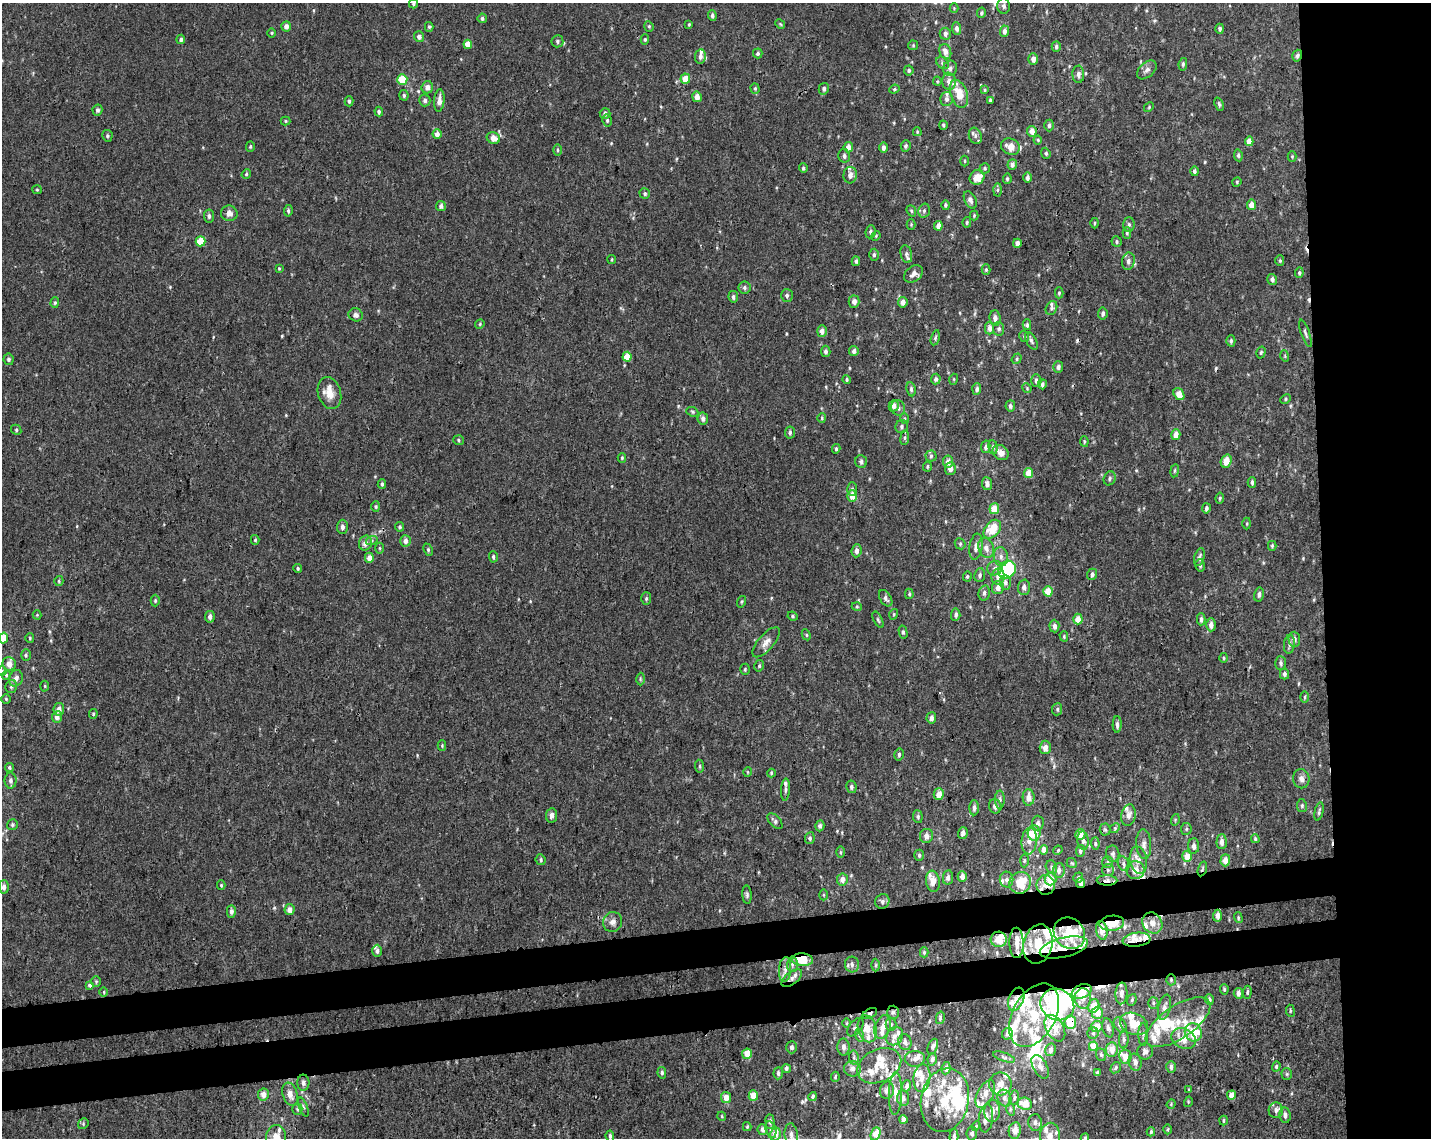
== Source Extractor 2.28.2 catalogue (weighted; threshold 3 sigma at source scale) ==
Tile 6 of 3 x 4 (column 3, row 2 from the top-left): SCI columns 2874-4302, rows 2331-3466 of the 4361 x 4660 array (HDU 1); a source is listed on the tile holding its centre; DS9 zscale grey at full resolution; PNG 1433 x 1140 px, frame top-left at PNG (2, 3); each listed source drawn as its Kron ellipse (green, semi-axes under 4 px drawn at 4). Shown black and unused: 14% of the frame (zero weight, under 3 of 4 exposures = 5% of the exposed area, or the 3 px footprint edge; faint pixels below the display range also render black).
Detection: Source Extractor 2.28.2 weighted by HDU 2 'WHT'; one run over the whole footprint, this tile lists its part. Background 0.00155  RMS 0.004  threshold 0.018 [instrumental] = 3 sigma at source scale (4.5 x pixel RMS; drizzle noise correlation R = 1.50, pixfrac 1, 0.0396/0.0396 arcsec/px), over >= 5 px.
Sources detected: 632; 6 inside a brighter object's white glare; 9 cosmic-ray / hot-pixel residue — neither listed nor drawn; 91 inside a brighter listed object's ellipse — not listed separately; of the other 526, all 500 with FLUX_AUTO >= 0.374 (the completeness limit of this list) listed and drawn (26 fainter detections not listed), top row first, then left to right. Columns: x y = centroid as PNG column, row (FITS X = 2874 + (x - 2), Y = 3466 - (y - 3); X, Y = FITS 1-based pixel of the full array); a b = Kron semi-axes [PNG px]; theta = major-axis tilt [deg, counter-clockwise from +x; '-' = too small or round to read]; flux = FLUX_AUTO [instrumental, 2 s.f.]
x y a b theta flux
414 4 5 4 - 0.8
1004 6 8 6 -88 1.3
954 8 4 4 - 0.43
981 13 5 4 - 0.71
712 16 5 4 - 1
482 18 5 4 - 0.96
689 24 4 3 - 0.4
780 24 5 4 - 0.46
286 26 5 4 - 1.9
649 26 5 4 - 0.55
429 27 5 4 - 0.56
957 28 6 4 -88 1.3
1220 29 5 4 - 0.85
1004 31 5 4 - 1.8
272 33 5 3 - 0.4
945 34 6 5 - 1.4
419 37 5 5 - 1.6
181 39 5 4 - 0.9
645 39 5 4 - 0.54
557 41 6 6 - 0.9
468 44 5 4 - 4.3
913 45 5 5 - 0.48
1056 47 5 4 - 1
945 51 8 6 -72 2.5
758 53 5 4 - 0.89
700 56 7 5 82 1.5
1297 56 6 5 - 1.2
1033 59 6 5 - 2.2
942 63 7 5 -43 1
1183 64 6 4 80 0.74
950 68 8 7 - 1.4
909 70 5 4 - 0.82
1147 70 11 7 42 1.7
1078 74 8 6 -89 1.5
402 79 5 5 - 12
685 79 5 5 - 5.2
937 81 4 4 - 0.43
949 81 9 6 -82 2.4
427 87 6 5 - 2.3
755 88 5 4 - 0.59
824 89 6 5 - 1.1
894 89 5 4 - 0.6
985 90 4 3 - 0.41
959 94 14 8 -70 7.2
404 95 5 4 - 0.76
697 97 5 5 - 2.4
947 99 7 6 - 1.1
425 100 6 5 - 1.1
990 100 4 3 - 0.61
349 101 5 4 - 0.62
439 101 11 5 85 2.5
1219 104 7 4 -67 0.69
1149 107 5 4 - 0.46
97 110 5 5 - 1.1
379 112 5 4 - 0.89
605 113 5 5 - 1.2
607 120 6 4 -79 0.77
285 121 5 4 - 0.46
943 125 4 3 - 0.57
1049 125 6 5 - 0.89
1032 131 5 4 - 2.4
917 132 4 3 - 0.43
437 134 5 4 - 2.4
107 136 6 5 - 0.68
975 136 8 6 -67 1.6
493 138 7 5 -28 3.9
1038 140 4 4 - 0.41
1249 141 5 4 - 3.6
906 146 6 5 - 0.92
250 147 5 4 - 0.55
848 147 5 5 - 2.9
1010 147 10 8 -27 3.5
883 148 5 4 - 1.4
557 150 6 4 90 0.55
1046 153 6 4 -69 0.67
1238 155 6 4 -81 0.76
844 156 7 6 - 1.2
1292 156 5 4 - 0.42
965 161 5 3 - 0.41
1012 164 5 5 - 1.4
803 168 5 4 - 0.77
985 168 5 5 - 0.75
1194 171 5 4 - 0.93
246 174 5 4 - 0.56
850 175 8 6 85 2.5
977 177 8 7 - 5.7
1027 178 5 4 - 1.3
1007 179 5 4 - 0.62
1237 182 5 4 - 0.44
37 190 5 4 - 0.45
998 190 6 4 88 0.68
645 194 5 5 - 0.8
970 200 9 5 -64 1.5
945 205 5 4 - 0.72
1251 205 5 4 - 3.1
441 206 5 5 - 1.4
288 211 6 4 83 0.75
911 211 6 4 -69 0.6
924 211 7 5 74 0.95
229 213 8 8 - 2.2
974 215 5 4 - 0.46
209 216 6 5 - 1.1
967 222 5 4 - 0.56
1095 223 5 3 - 0.46
911 224 5 4 - 0.43
1129 225 7 5 88 0.94
938 226 4 4 - 2.1
871 232 6 5 - 0.95
1127 233 6 4 90 0.62
876 236 5 4 - 0.44
200 241 5 5 - 8
1117 242 5 5 - 0.69
1017 243 4 4 - 1.9
906 254 9 5 -77 1.2
874 255 6 4 88 0.87
612 260 4 3 - 0.5
856 261 5 4 - 0.85
1128 261 9 6 80 1.4
1280 261 5 4 - 0.55
279 268 3 3 - 0.38
986 270 5 4 - 0.6
1299 273 5 4 - 0.58
913 274 10 7 39 2
1272 279 5 4 - 1.3
744 288 6 6 - 1
1059 293 5 4 - 0.56
787 295 6 6 - 1
733 297 6 5 - 1.1
854 302 6 5 - 2.2
903 302 5 5 - 2.4
55 303 5 4 - 0.66
1051 308 7 5 62 0.9
1103 314 6 5 - 1.1
356 315 7 6 - 1.4
995 318 8 5 -85 1.7
480 324 5 4 - 0.48
1027 325 5 4 - 0.83
989 328 6 4 -89 1.9
999 329 7 5 -82 1
822 331 6 5 - 1.7
1305 333 14 3 -70 0.86
1024 336 6 4 -79 0.76
935 338 8 4 76 0.75
1031 341 10 5 -61 1
1231 341 5 4 - 0.9
826 351 5 4 - 0.97
854 351 5 4 - 1.5
1261 352 6 4 74 0.64
1285 356 6 3 -72 0.42
627 357 5 4 - 5.4
8 359 5 5 - 0.91
1017 359 5 4 - 0.58
1058 367 6 5 - 1.2
936 379 5 5 - 1.2
954 379 5 3 - 0.4
847 380 4 4 - 0.56
1036 380 6 5 - 1.1
1042 384 5 4 - 0.98
1027 388 5 4 - 0.45
911 389 7 4 -82 0.73
977 389 5 4 - 1.2
329 393 16 11 -73 4.9
1179 394 6 5 - 4.5
1285 399 5 4 - 0.59
894 406 6 5 - 1.9
1010 406 6 4 -77 0.93
898 408 8 6 -61 1.3
692 412 6 4 -23 0.6
822 418 5 4 - 0.51
703 419 6 5 - 1.5
905 419 5 3 - 0.5
902 426 7 6 - 1
16 430 5 4 - 0.61
790 433 6 5 - 0.8
1176 434 5 4 - 3.3
905 438 7 4 82 0.73
459 440 5 5 - 0.59
1084 441 5 4 - 0.54
986 447 6 4 79 1.1
993 447 7 4 -83 0.96
836 449 4 3 - 0.66
1001 453 9 6 -38 2.8
931 456 5 5 - 0.73
622 458 5 4 - 0.48
1226 461 7 5 70 4.4
861 462 6 5 - 1.2
948 462 6 5 - 2.4
927 466 5 3 - 0.49
950 469 6 5 - 2.2
1175 471 6 3 81 0.53
1028 473 5 4 - 5.2
1110 478 7 5 68 1
1252 482 5 4 - 0.93
382 484 4 4 - 0.73
987 484 6 5 - 1.8
852 489 7 4 -88 0.87
852 496 6 4 -88 3.9
1220 498 5 4 - 0.6
376 507 5 4 - 0.61
1206 508 5 4 - 0.94
994 509 5 5 - 5.4
1247 523 6 3 90 0.42
342 527 7 5 88 1.5
400 527 5 4 - 0.66
992 529 10 7 50 9.2
255 540 5 4 - 0.51
372 540 6 4 19 0.67
405 541 6 5 - 2.2
365 543 7 6 - 2.5
960 544 6 5 - 0.59
1272 546 5 4 - 0.61
976 547 13 6 81 2.4
380 548 5 3 - 0.47
986 548 10 7 -72 2.5
428 550 6 4 -65 0.61
856 551 7 5 84 1.6
493 557 5 4 - 0.74
1001 557 9 7 -82 1.9
1199 557 9 5 75 1.3
369 558 5 4 - 3.2
1200 565 6 4 -77 0.77
298 568 4 4 - 0.57
995 568 8 7 - 1.5
1007 570 9 8 - 36
1092 574 5 5 - 1.2
980 575 7 5 82 0.99
967 576 5 4 - 0.61
998 577 8 6 83 2.6
59 581 5 4 - 0.51
1005 582 7 5 -87 1.2
1024 587 7 6 - 1.6
998 588 6 6 - 2.6
1048 591 5 4 - 6.9
984 593 8 5 76 1.1
909 594 5 4 - 0.64
1259 594 7 5 77 1.3
646 598 6 5 - 0.72
886 598 9 5 -58 1.4
155 601 6 4 -90 0.61
741 602 6 4 72 0.52
857 607 5 3 - 0.4
894 614 5 3 - 0.41
37 615 4 4 - 0.4
956 615 6 4 86 1.1
793 616 5 4 - 0.59
210 617 6 5 - 1.4
1078 619 5 4 - 4.4
1201 619 6 4 89 0.97
878 620 9 4 -64 0.71
1211 625 6 5 - 2.2
1054 626 6 5 - 2
903 632 6 4 -77 0.82
806 635 6 4 -63 0.52
1064 636 5 4 - 0.49
3 638 5 4 - 5.1
30 638 5 4 - 0.5
1294 639 7 6 - 1.4
766 642 18 8 49 2.7
1289 644 9 5 83 1.2
26 655 5 5 - 0.72
1224 658 5 3 - 0.42
1281 663 7 5 -87 0.97
9 664 7 6 - 2.7
759 666 6 4 76 0.73
745 669 5 4 - 0.56
2 671 5 5 - 0.61
1284 674 5 4 - 1.1
6 675 5 4 - 0.57
16 678 8 6 66 1.8
640 679 6 4 -89 0.57
11 686 6 6 - 0.86
45 686 5 3 - 0.42
1305 697 5 3 - 0.5
6 699 4 4 - 0.52
59 709 6 5 - 2.7
1057 709 6 5 - 0.72
93 714 5 4 - 0.52
57 717 5 5 - 2
931 718 5 4 - 1.5
1117 725 8 4 89 1.3
442 746 5 4 - 0.43
1045 747 7 5 88 3
899 754 6 4 77 0.73
700 766 6 4 -83 0.63
9 767 4 4 - 0.63
748 772 5 3 - 0.37
771 773 4 4 - 0.42
1301 779 9 8 - 1.8
10 781 8 6 -89 1.3
851 787 6 5 - 1
785 790 11 4 87 1.1
939 794 6 5 - 3.7
1029 797 8 6 -89 3.2
1000 800 9 5 -90 1.1
995 806 7 6 - 1.6
1302 806 6 5 - 0.71
974 808 7 4 88 1.3
1319 812 9 3 77 0.8
551 815 7 5 83 1.6
1128 815 11 7 79 2.4
918 817 6 5 - 0.83
1175 820 6 3 73 0.45
775 821 9 5 -45 0.97
1038 823 7 6 - 1.1
12 825 6 5 - 0.71
820 826 5 4 - 1
1115 828 5 4 - 0.67
1186 829 6 5 - 0.7
1105 830 6 5 - 0.69
963 833 6 4 71 1.6
1034 833 7 6 - 6.4
1080 834 5 5 - 4.2
926 836 7 6 - 2.5
810 838 6 5 - 0.82
1255 839 4 3 - 0.53
1029 841 13 7 86 2.9
1083 841 9 5 -85 1.3
1222 842 7 5 87 2.1
1095 843 6 4 -84 0.68
1144 844 15 7 -87 2.4
1194 846 7 5 -88 1.9
1044 850 5 4 - 2.8
1058 850 5 4 - 0.45
1080 851 6 4 82 0.85
840 852 5 4 - 0.5
1113 854 8 6 -82 1.2
919 855 5 4 - 0.7
1187 856 5 5 - 6
541 860 5 5 - 0.72
1138 860 13 8 -80 3.2
1225 860 6 5 - 3.1
1024 861 7 4 89 0.58
1107 862 6 5 - 0.72
1072 863 5 4 - 0.51
1124 864 7 5 -67 1.1
1051 867 7 5 -71 0.97
1202 869 8 4 74 0.74
1059 870 7 6 - 1.6
1108 870 6 6 - 0.85
1135 870 9 9 - 4.2
948 877 7 5 83 1.4
962 877 5 4 - 2.2
1078 878 5 5 - 0.66
842 879 6 5 - 2.5
1051 879 6 6 - 6.1
1006 880 8 7 - 1.5
1107 880 10 5 0 2
933 881 11 7 -81 3
1020 883 11 10 - 10
1081 883 5 4 - 1.4
221 885 5 4 - 0.47
1046 885 10 9 - 3.9
4 887 6 5 - 1.5
747 895 9 4 -86 0.89
823 895 5 3 - 0.41
882 901 7 7 - 1.3
289 910 5 5 - 2.6
231 911 6 4 90 1.3
1217 916 6 4 86 2
1238 918 5 4 - 0.49
613 922 10 9 - 2.3
1112 923 12 7 7 9.8
1152 923 11 9 -56 3.3
1102 930 9 5 -79 4.2
1069 933 17 14 -45 17
999 939 8 7 - 6.3
1136 940 14 7 7 3.6
1016 943 15 7 -88 3.2
1038 944 20 14 75 12
1064 947 24 10 13 10
377 951 6 5 - 1.1
924 952 5 4 - 0.56
802 960 11 6 -5 9.3
792 964 7 5 90 0.94
852 964 8 7 - 1.3
876 965 6 4 89 0.53
785 969 12 6 86 2.1
792 978 12 6 38 2.1
1171 980 5 4 - 0.6
96 981 5 4 - 0.52
90 985 3 3 - 1.8
1224 989 5 4 - 0.56
1082 991 10 6 23 8.5
104 992 5 3 - 0.38
1247 992 6 4 85 0.73
1121 993 11 6 87 2.1
1238 993 5 4 - 1.5
1016 999 12 7 68 3.1
1083 999 10 8 -83 2.6
1209 999 5 4 - 0.85
1132 1000 6 4 69 0.64
1153 1003 5 5 - 0.69
1057 1005 17 15 -30 61
1094 1006 7 5 76 4.9
1164 1007 13 6 77 2
1290 1011 6 3 -83 0.48
893 1012 6 5 - 0.98
1097 1013 6 6 - 4.1
870 1014 8 4 29 0.97
1034 1015 34 21 61 21
940 1018 6 3 77 0.54
1070 1022 6 6 - 7.9
1178 1022 37 16 34 13
847 1023 5 3 - 0.38
891 1024 6 5 - 0.75
1134 1024 14 10 -22 6.6
1120 1025 8 5 -57 1.5
855 1027 10 6 52 1.2
883 1027 12 7 70 3.2
1097 1027 6 5 - 4.2
1055 1028 14 8 -61 3.8
1108 1028 10 5 -76 1.2
867 1029 14 9 -75 4.8
1193 1032 9 8 - 9.9
1093 1033 5 5 - 0.77
1007 1034 6 5 - 0.99
1143 1034 11 4 -90 1.2
859 1035 6 4 -72 0.83
895 1036 10 8 57 2.2
1124 1039 9 5 88 0.99
1184 1039 13 10 -28 5.9
905 1042 8 6 -72 1.5
1093 1046 4 4 - 4.7
792 1047 6 5 - 1.2
844 1047 8 6 -89 1.6
933 1047 8 4 67 0.88
1051 1050 6 5 - 1.2
1112 1050 7 6 - 4
1145 1051 8 7 - 1.6
747 1054 5 5 - 5.9
1101 1055 6 5 - 0.65
1004 1057 11 4 -20 0.95
1125 1057 7 6 - 4.1
854 1058 7 5 -80 0.76
915 1059 10 8 3 1.8
932 1059 6 4 78 1.1
1135 1062 8 6 -73 2
879 1066 23 16 26 9.2
1276 1066 5 4 - 0.61
1040 1067 13 7 -61 2
1171 1067 6 5 - 1.4
786 1068 4 4 - 0.87
946 1068 6 4 82 1.4
1116 1068 6 4 57 0.66
852 1069 8 7 - 1.7
662 1073 6 4 -81 0.78
778 1073 6 5 - 1
1097 1073 4 3 - 0.48
1287 1074 5 5 - 0.64
835 1077 5 3 - 0.58
922 1078 14 8 83 3.4
303 1083 8 6 88 1.6
1000 1084 11 11 - 3.7
907 1086 6 4 71 1.7
887 1090 9 7 79 1.9
1189 1090 4 3 - 0.4
290 1094 12 7 -72 3.4
895 1094 21 6 89 3.9
985 1094 15 8 63 3.3
263 1095 6 5 - 3.1
753 1095 5 4 - 5.6
1231 1095 5 4 - 3.6
813 1096 4 4 - 0.62
726 1098 5 5 - 3.8
903 1098 8 6 -84 1.6
1004 1098 9 6 -71 1.5
1014 1098 7 4 81 0.83
945 1100 32 24 79 17
1188 1102 5 3 - 0.38
1025 1104 7 6 - 6
1171 1104 5 4 - 0.4
303 1107 10 3 -69 0.74
297 1109 5 5 - 0.61
1010 1109 6 4 -73 0.65
1276 1110 8 7 - 1.8
992 1111 11 8 87 2.5
1285 1115 8 5 -83 1.5
722 1116 5 4 - 0.45
986 1118 14 7 83 2.5
903 1119 4 4 - 2
1224 1121 5 4 - 0.59
770 1122 7 4 -86 1.2
1035 1122 8 7 - 1.6
83 1124 6 4 49 0.57
976 1126 5 3 - 0.39
747 1127 4 4 - 0.44
1168 1129 5 3 - 0.46
762 1130 5 5 - 1.8
771 1130 9 5 -75 1.1
1015 1130 8 6 80 3.9
1151 1132 4 3 - 0.59
972 1133 7 5 82 1.1
775 1134 6 5 - 3.4
876 1134 7 4 68 6.2
791 1135 11 6 -85 1.8
610 1136 6 4 -84 0.81
954 1136 7 4 87 1.1
1050 1136 13 10 88 4
276 1137 12 10 82 3.8
1085 1138 5 4 - 0.64
Overlapping masked pixels (flux is a lower limit): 21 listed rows (the first 20) at x y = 1297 56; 1202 869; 1107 880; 1081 883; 1046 885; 1112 923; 1102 930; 999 939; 1136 940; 1038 944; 1064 947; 802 960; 792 978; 1171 980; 1082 991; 1016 999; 1057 1005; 893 1012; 870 1014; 1034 1015
Isophote crosses this tile's border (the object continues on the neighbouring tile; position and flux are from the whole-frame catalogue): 7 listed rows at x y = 414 4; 3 638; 2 671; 954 1136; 1050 1136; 276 1137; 1085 1138